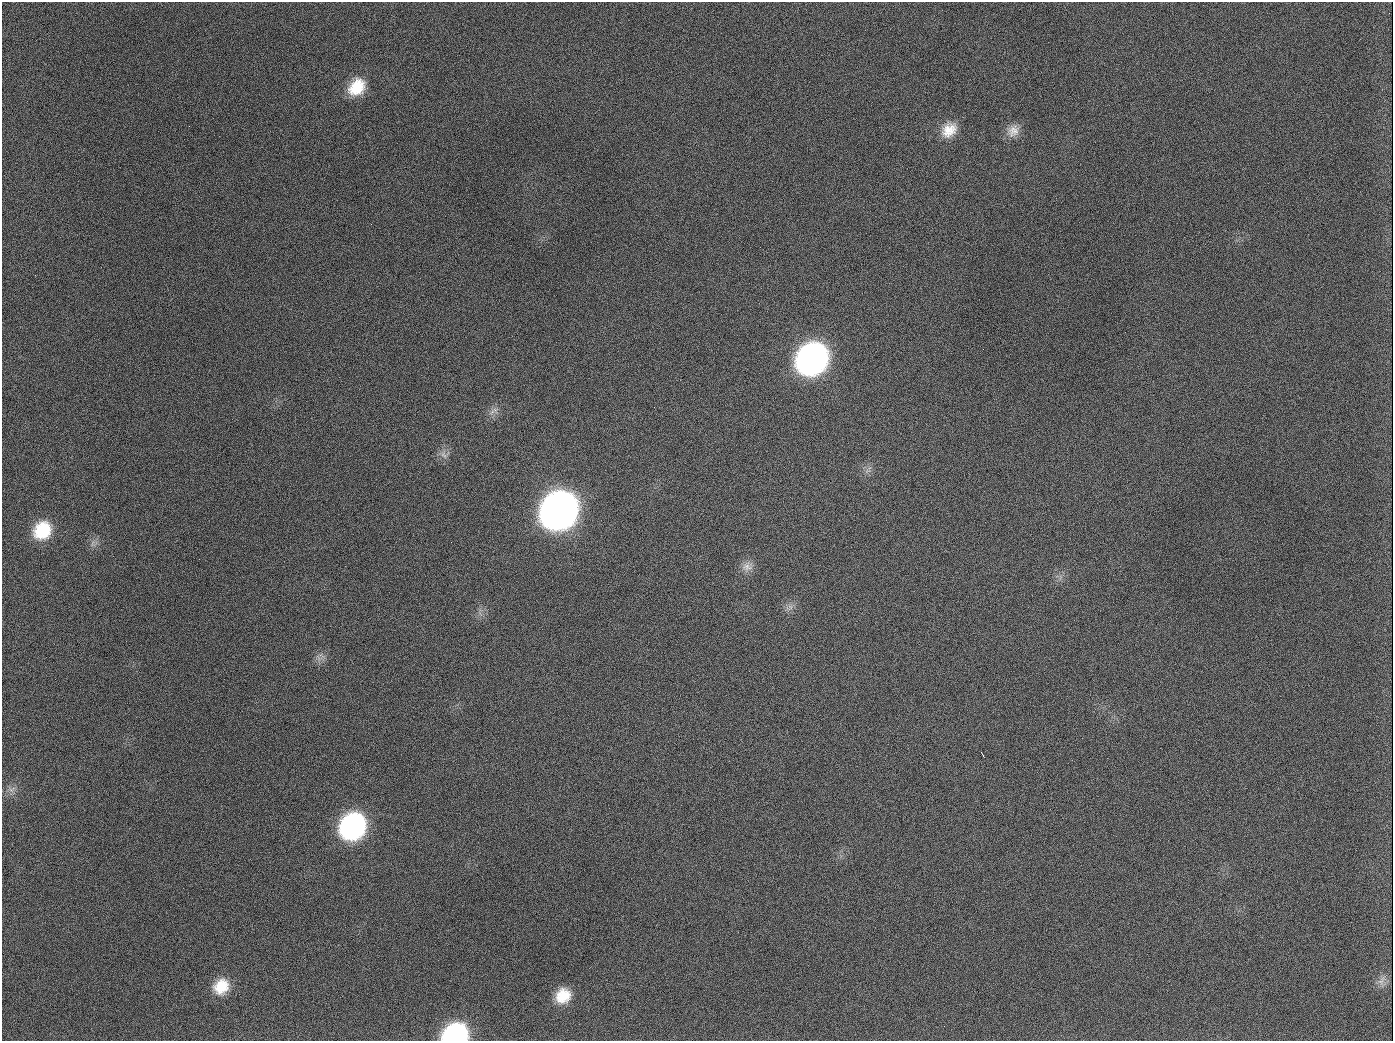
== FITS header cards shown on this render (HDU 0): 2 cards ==
NAXIS1  =                 1391
NAXIS2  =                 1039

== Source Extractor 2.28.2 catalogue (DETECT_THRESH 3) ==
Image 1391 x 1039 px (HDU 0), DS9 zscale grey, 1 PNG px = 1 image px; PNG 1395 x 1043 px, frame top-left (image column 1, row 1039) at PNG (2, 2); no overlay
Background 1410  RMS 67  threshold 201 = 3 sigma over >= 5 px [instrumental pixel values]
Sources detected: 20; all 20 listed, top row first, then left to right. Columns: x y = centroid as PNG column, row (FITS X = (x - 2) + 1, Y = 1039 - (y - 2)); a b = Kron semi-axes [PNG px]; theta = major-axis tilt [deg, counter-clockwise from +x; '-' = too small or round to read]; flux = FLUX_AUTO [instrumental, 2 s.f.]
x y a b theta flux
357 87 22 17 48 1.4e+05
189 126 2 2 - 6.6e+03
949 130 22 17 43 9.4e+04
1013 131 18 15 53 5.4e+04
812 359 22 19 49 2.5e+06
654 407 2 2 - 3.7e+03
493 411 16 5 35 2.3e+04
444 455 12 6 -45 2.0e+04
559 510 23 20 51 5.6e+06
42 530 20 17 49 1.9e+05
747 567 15 12 -3 4.1e+04
790 607 8 6 -60 1.7e+04
982 754 4 2 - 6.3e+03
12 789 12 7 34 2.5e+04
353 826 21 18 53 1.1e+06
1381 981 15 7 59 2.9e+04
221 986 19 16 48 1.2e+05
563 996 18 16 46 1.1e+05
944 1026 2 2 - 5.5e+03
455 1034 19 14 10 7.8e+05
At the frame edge (FLAGS 8, measured only in part): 1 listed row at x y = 455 1034